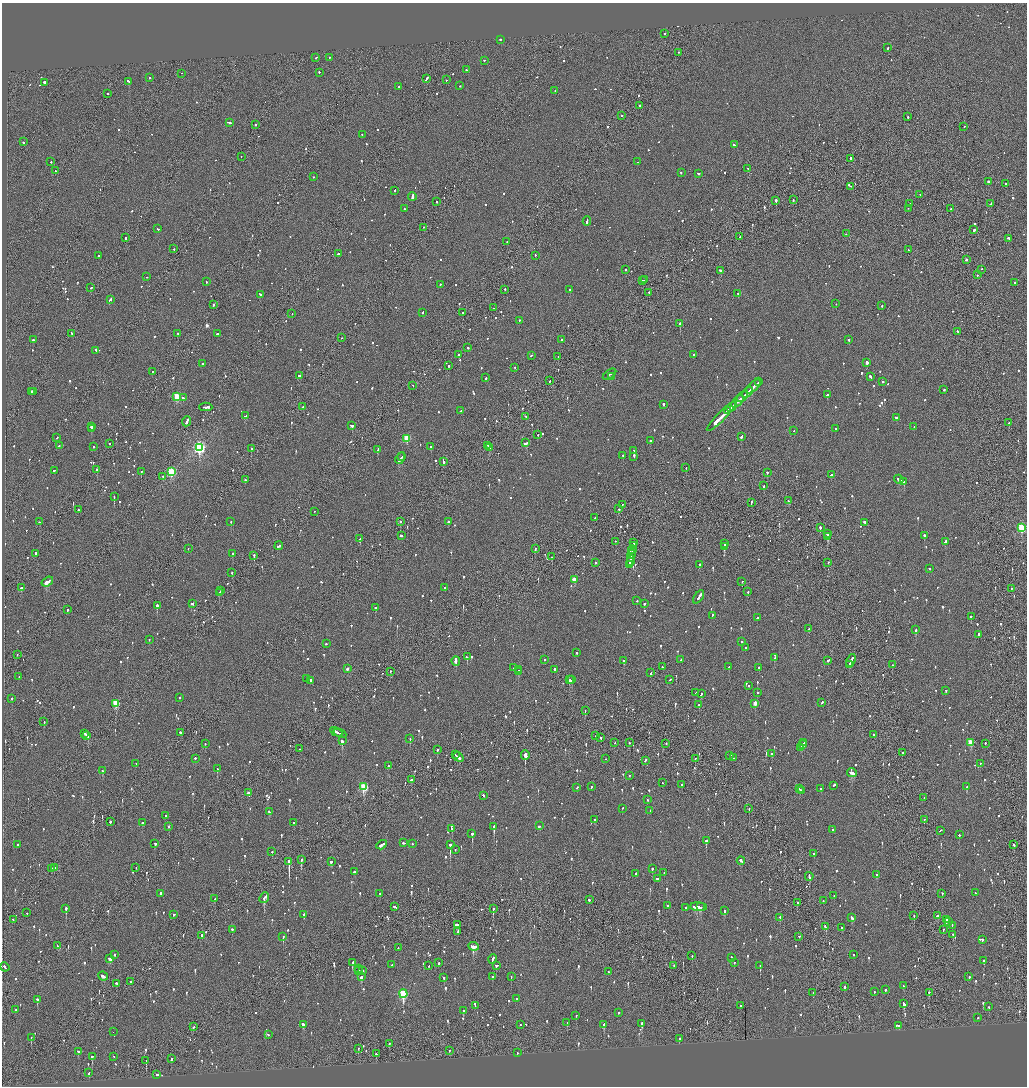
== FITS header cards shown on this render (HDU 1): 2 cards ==
NAXIS1  =                 2050
NAXIS2  =                 2168

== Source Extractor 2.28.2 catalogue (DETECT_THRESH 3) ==
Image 2050 x 2168 px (HDU 1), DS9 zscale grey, zoomed out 1/2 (1 PNG px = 2 x 2 image px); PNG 1029 x 1088 px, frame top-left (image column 2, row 2168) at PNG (2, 3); each listed source drawn as its Kron ellipse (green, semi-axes under 4 px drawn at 4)
Background -0.0792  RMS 0.068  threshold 0.204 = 3 sigma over >= 5 px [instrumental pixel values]
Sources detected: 1456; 62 cannot appear on this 1/2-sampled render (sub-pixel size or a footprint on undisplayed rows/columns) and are neither listed nor drawn; of the other 1394, the 500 brightest by FLUX_AUTO listed and drawn (894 fainter detections omitted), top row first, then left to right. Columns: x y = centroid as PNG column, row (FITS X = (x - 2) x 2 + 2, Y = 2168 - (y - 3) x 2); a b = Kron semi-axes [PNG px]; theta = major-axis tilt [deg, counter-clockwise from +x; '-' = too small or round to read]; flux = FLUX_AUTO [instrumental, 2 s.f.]
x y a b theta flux
664 34 2 2 - 360
500 40 2 2 - 170
888 48 3 2 - 110
678 53 2 2 - 59
316 58 3 2 - 71
329 58 2 2 - 110
484 61 2 2 - 71
466 70 2 2 - 74
319 73 2 2 - 66
181 74 2 1 - 57
150 78 2 2 - 150
426 79 4 2 - 170
446 80 2 2 - 56
129 82 3 2 - 260
44 83 3 2 - 500
460 86 2 2 - 170
399 87 2 2 - 190
555 91 2 1 - 150
107 94 3 2 - 89
640 106 2 2 - 88
622 116 2 1 - 77
908 117 2 2 - 120
230 123 3 2 - 340
256 125 2 2 - 240
964 127 2 2 - 59
362 135 2 2 - 95
23 142 2 2 - 370
734 145 2 2 - 140
241 157 2 2 - 78
850 159 2 2 - 240
51 162 2 2 - 120
638 162 2 2 - 100
748 169 3 2 - 290
55 171 2 1 - 110
681 173 2 2 - 82
698 174 3 2 - 82
314 177 2 1 - 170
988 182 2 2 - 200
1005 184 2 2 - 68
851 187 2 1 - 73
395 191 2 2 - 61
920 195 2 1 - 92
412 197 4 2 - 1800
793 200 2 2 - 130
776 201 2 2 - 710
436 202 2 2 - 80
910 204 2 2 - 59
991 204 2 2 - 120
404 209 2 2 - 67
908 209 2 1 - 56
951 209 2 1 - 73
587 221 4 2 - 160
424 228 2 2 - 130
158 229 2 2 - 84
974 230 3 2 - 400
846 234 2 2 - 72
740 237 3 1 - 170
125 238 2 2 - 150
1009 239 3 2 - 120
507 242 2 2 - 59
174 249 2 2 - 170
908 250 2 1 - 100
338 254 2 2 - 270
99 256 2 2 - 57
535 256 2 1 - 140
966 260 2 2 - 270
626 270 2 2 - 78
982 270 2 2 - 110
721 271 4 2 - 160
977 275 2 2 - 57
147 277 2 2 - 62
644 280 2 2 - 130
642 281 2 2 - 150
206 282 2 2 - 73
1015 283 2 2 - 70
440 285 2 2 - 58
91 288 3 2 - 67
505 290 2 1 - 68
570 290 2 2 - 80
649 293 2 2 - 62
738 294 2 2 - 56
260 295 3 2 - 120
110 300 3 2 - 220
836 304 2 2 - 60
213 305 2 2 - 150
882 306 2 2 - 71
493 308 2 1 - 57
422 313 3 2 - 75
463 313 2 2 - 85
292 314 2 1 - 61
519 321 2 2 - 58
680 324 2 2 - 970
957 332 2 2 - 68
72 334 3 2 - 98
178 334 2 2 - 170
217 334 2 2 - 190
342 338 2 1 - 65
33 340 2 2 - 140
562 340 3 2 - 110
849 340 2 2 - 110
468 348 2 2 - 76
96 351 3 2 - 97
459 355 2 2 - 94
694 355 2 2 - 93
531 356 2 2 - 65
558 357 2 2 - 200
866 363 3 2 - 530
202 364 2 2 - 83
449 366 2 2 - 190
515 368 2 2 - 72
152 372 2 2 - 58
609 375 7 2 35 270
299 376 3 2 - 100
611 377 2 2 - 140
870 377 3 2 - 150
486 378 3 2 - 94
550 381 2 1 - 85
758 382 4 2 - 160
882 382 2 2 - 100
413 386 2 1 - 77
753 387 9 2 44 430
944 390 2 2 - 75
32 392 2 2 - 180
34 392 2 2 - 230
747 393 6 2 46 340
828 395 4 2 - 250
177 397 3 3 - 580
742 397 7 2 45 430
183 398 3 2 - 62
737 402 8 2 43 440
664 405 3 2 - 140
206 407 6 2 -1 370
303 407 2 2 - 66
731 407 6 2 44 300
461 411 4 2 - 210
728 411 3 2 - 160
246 416 4 2 - 93
722 416 20 2 45 880
526 417 2 1 - 68
896 418 2 2 - 93
187 422 5 2 - 270
1009 423 2 2 - 64
352 426 3 2 - 160
91 427 2 2 - 380
914 427 2 2 - 74
91 429 2 2 - 170
835 429 2 2 - 280
794 431 2 1 - 60
538 435 2 1 - 130
741 437 3 2 - 120
57 438 2 1 - 170
407 439 3 3 - 470
650 441 2 2 - 300
526 443 4 2 - 150
109 444 2 2 - 67
59 446 2 2 - 96
488 446 3 2 - 210
94 447 2 2 - 110
431 447 2 2 - 90
199 448 4 3 - 2900
490 448 3 2 - 210
251 449 2 2 - 300
378 450 3 2 - 100
634 451 2 1 - 64
623 456 3 2 - 97
402 457 2 2 - 210
634 457 4 2 - 170
400 459 6 2 59 260
443 462 4 2 - 170
686 468 2 1 - 220
97 470 2 1 - 300
54 471 3 2 - 110
141 472 2 2 - 160
171 472 3 3 - 1200
767 473 2 2 - 120
831 475 3 2 - 76
163 477 2 2 - 140
245 480 2 2 - 93
899 480 4 2 - 420
904 482 4 2 - 330
764 486 2 2 - 110
114 497 2 2 - 170
789 501 3 2 - 69
751 503 3 2 - 130
622 505 2 2 - 240
619 509 2 2 - 59
78 510 2 2 - 74
314 512 2 1 - 56
595 518 2 1 - 67
39 522 2 2 - 92
231 522 2 2 - 65
400 522 2 2 - 58
449 522 2 2 - 130
865 523 4 2 - 210
820 528 2 2 - 220
1021 528 3 3 - 920
828 534 3 2 - 500
402 536 3 2 - 200
924 536 2 2 - 230
827 537 3 2 - 320
360 539 2 2 - 120
615 542 2 2 - 91
945 542 3 2 - 380
633 543 3 1 - 130
724 544 2 2 - 220
279 546 4 2 - 120
633 546 3 2 - 220
724 547 3 2 - 440
188 549 2 2 - 56
535 549 2 2 - 63
632 550 4 2 - 320
35 554 4 2 - 150
232 554 2 2 - 250
632 555 4 2 - 230
254 556 3 2 - 210
552 557 2 2 - 64
631 559 3 2 - 370
630 562 4 2 - 190
595 563 2 2 - 130
828 563 2 2 - 85
629 565 3 2 - 120
699 565 2 2 - 71
930 569 2 2 - 320
232 573 2 2 - 73
574 580 3 2 - 180
47 582 6 2 36 930
742 582 2 2 - 62
21 588 2 2 - 320
445 588 2 2 - 56
1011 589 2 2 - 61
221 591 2 2 - 160
748 592 2 2 - 74
219 593 3 2 - 87
699 597 7 2 54 500
637 601 2 2 - 80
192 604 3 2 - 93
644 604 2 2 - 100
157 606 2 2 - 590
375 608 2 2 - 68
67 610 2 2 - 96
712 616 3 2 - 74
971 617 2 1 - 250
757 618 2 2 - 160
809 629 3 2 - 110
916 630 2 2 - 170
979 635 3 2 - 240
149 640 2 2 - 56
742 642 3 2 - 72
326 644 2 2 - 190
745 648 2 2 - 63
577 653 2 2 - 78
17 655 2 1 - 230
467 657 2 2 - 270
775 658 3 2 - 86
545 660 2 2 - 120
681 660 3 2 - 110
456 661 5 2 - 990
624 661 3 2 - 160
828 661 2 2 - 82
851 661 7 2 66 270
849 665 4 2 - 380
892 665 2 2 - 58
663 667 2 2 - 73
729 667 2 2 - 290
513 668 2 2 - 96
759 668 2 2 - 85
347 669 3 2 - 71
518 670 2 1 - 160
555 670 2 2 - 150
390 672 2 1 - 290
519 672 3 2 - 140
651 673 3 2 - 110
19 677 2 1 - 110
307 679 2 2 - 62
570 680 2 2 - 210
572 680 2 2 - 95
670 680 2 2 - 73
311 681 2 2 - 180
749 686 2 2 - 75
946 691 2 2 - 94
696 693 2 2 - 100
757 693 2 2 - 140
701 694 2 2 - 70
179 698 2 2 - 67
12 699 2 2 - 66
822 703 2 2 - 110
116 704 3 3 - 570
755 704 3 2 - 170
699 705 2 2 - 150
585 711 2 1 - 100
44 722 2 1 - 86
336 732 6 2 -27 330
181 733 3 2 - 87
85 734 3 2 - 130
340 734 7 2 -24 290
873 735 2 1 - 250
87 736 4 2 - 190
596 736 2 1 - 80
601 738 2 2 - 180
410 739 2 2 - 110
342 741 3 2 - 740
615 743 2 1 - 76
629 743 2 1 - 57
804 743 3 2 - 220
970 743 3 3 - 340
205 744 2 2 - 90
666 744 2 2 - 61
985 744 2 2 - 84
802 745 3 2 - 260
801 748 3 2 - 160
299 749 2 1 - 60
437 750 2 2 - 98
902 753 2 2 - 78
772 754 2 2 - 93
456 755 2 1 - 77
525 755 4 2 - 24000
730 756 2 2 - 61
458 757 5 2 - 180
733 758 2 1 - 74
195 759 2 2 - 98
605 759 2 1 - 59
695 759 2 2 - 62
645 761 3 2 - 120
136 764 2 2 - 93
980 764 2 1 - 75
388 766 2 2 - 59
217 769 2 2 - 140
102 771 2 2 - 110
852 773 5 2 - 390
629 776 2 2 - 89
411 780 2 2 - 700
662 783 2 1 - 69
682 785 2 2 - 460
834 786 4 2 - 160
364 787 4 3 - 760
591 787 2 2 - 96
967 787 3 2 - 210
577 788 2 2 - 97
799 789 3 2 - 100
820 789 2 2 - 87
802 791 3 2 - 100
248 793 3 2 - 88
483 796 3 2 - 200
924 798 2 2 - 57
647 800 2 2 - 66
622 809 2 2 - 60
749 809 2 1 - 97
650 811 2 2 - 88
269 812 3 2 - 130
165 816 2 2 - 59
594 820 2 2 - 87
924 820 2 2 - 62
110 822 2 2 - 490
142 823 2 2 - 77
294 823 2 2 - 120
539 826 3 2 - 120
168 827 2 2 - 160
494 827 3 2 - 640
452 829 2 2 - 150
833 830 2 2 - 110
940 831 2 2 - 66
472 834 2 2 - 710
959 835 2 2 - 160
706 841 2 2 - 440
404 843 3 2 - 99
155 844 3 2 - 120
412 844 2 2 - 81
18 845 2 2 - 190
382 845 5 2 - 170
450 845 3 2 - 1300
1014 845 3 2 - 130
455 850 2 2 - 82
272 852 2 2 - 88
814 854 2 2 - 92
301 860 3 2 - 490
741 861 4 2 - 290
289 862 3 1 - 3500
331 862 3 2 - 97
54 868 2 2 - 62
136 868 2 1 - 61
51 869 2 1 - 330
652 869 2 2 - 200
354 872 3 2 - 78
664 873 2 2 - 89
636 874 2 2 - 120
877 875 2 2 - 62
809 877 4 2 - 350
657 879 2 2 - 110
976 893 3 2 - 86
161 894 2 2 - 150
380 894 2 2 - 75
942 894 2 2 - 67
834 896 2 1 - 60
264 898 6 2 50 370
215 899 2 2 - 58
589 900 2 2 - 150
823 901 2 2 - 57
797 903 2 2 - 160
667 906 2 2 - 79
395 907 4 2 - 130
699 907 8 3 -3 360
701 907 2 2 - 110
685 908 2 2 - 63
66 909 3 2 - 630
493 909 3 2 - 290
724 911 3 2 - 150
26 913 2 2 - 66
174 915 2 2 - 71
304 915 3 2 - 96
914 916 2 1 - 95
938 916 3 2 - 86
780 918 2 2 - 71
852 918 4 2 - 130
13 920 3 2 - 78
946 920 2 2 - 360
948 922 3 2 - 65
457 925 4 2 - 180
952 926 2 1 - 62
825 927 4 2 - 120
841 928 2 2 - 57
232 930 2 2 - 180
943 930 3 2 - 71
458 932 2 2 - 68
953 935 2 2 - 77
202 936 2 2 - 240
283 937 3 2 - 120
799 937 2 2 - 66
982 940 2 2 - 100
57 946 2 1 - 63
474 947 5 3 - 540
398 948 2 2 - 91
114 955 2 2 - 69
853 955 2 2 - 97
692 956 2 2 - 72
731 958 3 2 - 86
110 959 3 2 - 280
493 960 5 2 - 160
983 961 3 2 - 80
352 963 3 2 - 170
439 963 2 2 - 91
734 963 2 2 - 67
392 965 2 2 - 70
429 966 2 2 - 61
496 966 3 2 - 71
674 966 2 1 - 160
760 966 3 2 - 160
5 967 4 2 - 220
358 969 2 2 - 99
359 971 2 2 - 100
363 971 2 2 - 62
609 972 2 2 - 56
103 977 5 2 - 180
361 977 4 2 - 140
492 977 2 2 - 230
511 977 2 2 - 70
969 977 2 2 - 120
444 978 3 2 - 61
131 982 2 2 - 200
117 984 3 2 - 150
903 986 2 2 - 57
845 987 3 2 - 79
885 990 2 2 - 170
874 992 2 2 - 68
813 993 2 1 - 76
929 993 2 2 - 82
403 994 4 3 - 1100
517 999 2 2 - 96
37 1000 2 2 - 280
904 1004 4 2 - 320
475 1006 2 1 - 70
740 1006 2 2 - 57
989 1007 2 2 - 82
16 1010 2 2 - 820
463 1011 2 2 - 150
618 1013 2 2 - 110
576 1016 2 2 - 63
978 1018 2 2 - 68
567 1023 2 2 - 97
642 1024 3 2 - 130
303 1025 3 2 - 210
520 1025 2 1 - 74
604 1025 3 2 - 260
899 1026 2 2 - 120
193 1027 3 2 - 110
113 1032 2 1 - 82
268 1035 2 2 - 61
31 1038 2 2 - 69
679 1039 2 2 - 290
389 1044 2 2 - 73
358 1049 2 1 - 57
449 1051 2 1 - 93
78 1052 3 2 - 70
517 1053 2 1 - 110
376 1054 2 2 - 76
92 1057 4 2 - 100
114 1057 2 1 - 79
171 1059 2 2 - 69
146 1061 2 1 - 73
89 1073 3 2 - 110
157 1075 2 2 - 94
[894 fainter detections neither listed nor drawn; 62 sub-pixel or undisplayed-footprint detections neither listed nor drawn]